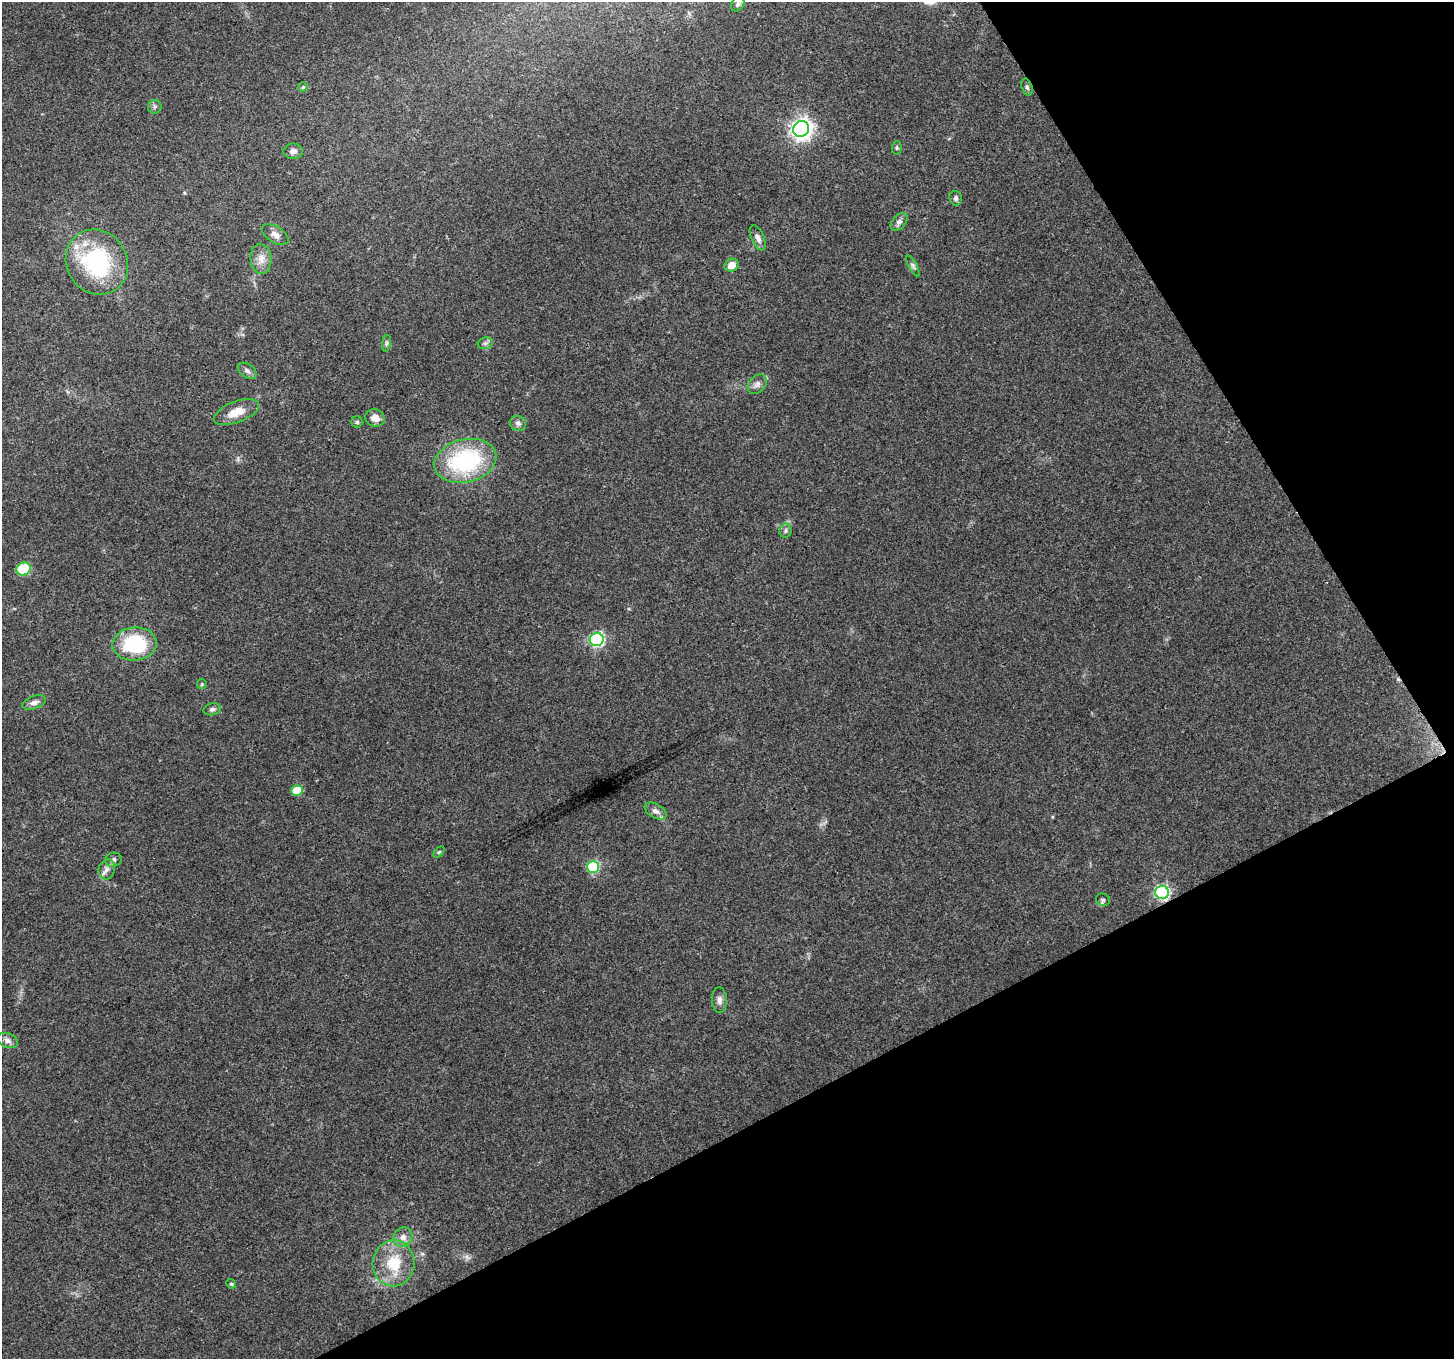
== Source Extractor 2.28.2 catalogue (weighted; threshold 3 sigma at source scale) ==
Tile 12 of 4 x 4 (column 4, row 3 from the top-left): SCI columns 4355-5806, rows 1466-2822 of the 5811 x 5704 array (HDU 1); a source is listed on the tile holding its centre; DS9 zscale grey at full resolution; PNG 1456 x 1361 px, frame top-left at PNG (2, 2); each listed source drawn as its Kron ellipse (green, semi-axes under 4 px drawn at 4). Shown black and unused: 27% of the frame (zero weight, under 3 of 4 exposures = <1% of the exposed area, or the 3 px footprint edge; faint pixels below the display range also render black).
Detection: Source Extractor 2.28.2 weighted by HDU 2 'WHT'; one run over the whole footprint, this tile lists its part. Background 0.1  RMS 0.0054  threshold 0.0242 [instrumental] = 3 sigma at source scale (4.5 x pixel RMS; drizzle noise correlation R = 1.50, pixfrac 1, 0.0396/0.0396 arcsec/px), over >= 5 px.
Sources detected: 45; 1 cosmic-ray / hot-pixel residue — neither listed nor drawn; the other 44 listed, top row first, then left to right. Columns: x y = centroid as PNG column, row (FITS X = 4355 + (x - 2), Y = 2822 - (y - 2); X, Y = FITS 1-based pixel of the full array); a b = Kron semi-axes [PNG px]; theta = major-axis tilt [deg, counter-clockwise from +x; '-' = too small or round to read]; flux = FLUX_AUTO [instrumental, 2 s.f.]
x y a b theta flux
738 4 8 6 52 1.3
303 87 5 5 - 0.63
1027 87 9 5 -73 1.2
155 107 7 7 - 1.2
801 129 8 7 - 300
897 148 7 5 84 0.93
293 151 10 7 2 2.1
956 198 7 6 - 1.4
899 222 10 6 49 2
275 235 15 8 -31 3.3
758 238 13 6 -65 2.7
261 259 15 10 -85 4.8
97 262 33 30 -58 57
732 265 7 6 - 5
913 266 11 3 -61 1.3
386 343 8 4 82 1
485 343 8 5 20 1.3
247 371 10 6 -35 1.9
757 384 11 8 46 2.6
236 412 24 10 20 8.4
375 418 10 8 -19 4.8
357 422 6 5 - 0.96
518 423 8 7 - 1.8
465 461 31 21 13 58
786 531 7 6 - 1.3
24 569 7 6 - 21
597 639 7 6 - 85
135 644 22 16 4 37
202 684 5 4 - 0.62
34 702 12 6 21 2.4
212 709 9 6 12 1.5
297 791 5 5 - 15
656 811 12 7 -30 2.7
439 852 6 4 44 0.66
113 860 8 7 - 1.5
593 867 6 6 - 47
107 869 10 8 75 2.6
1162 892 7 6 - 86
1103 900 7 6 - 1.1
719 1000 13 7 -86 2.4
8 1041 10 7 -19 2.5
403 1237 10 9 - 3.3
394 1263 23 21 82 18
231 1284 5 4 - 0.7
Overlapping masked pixels (flux is a lower limit): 1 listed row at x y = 1162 892